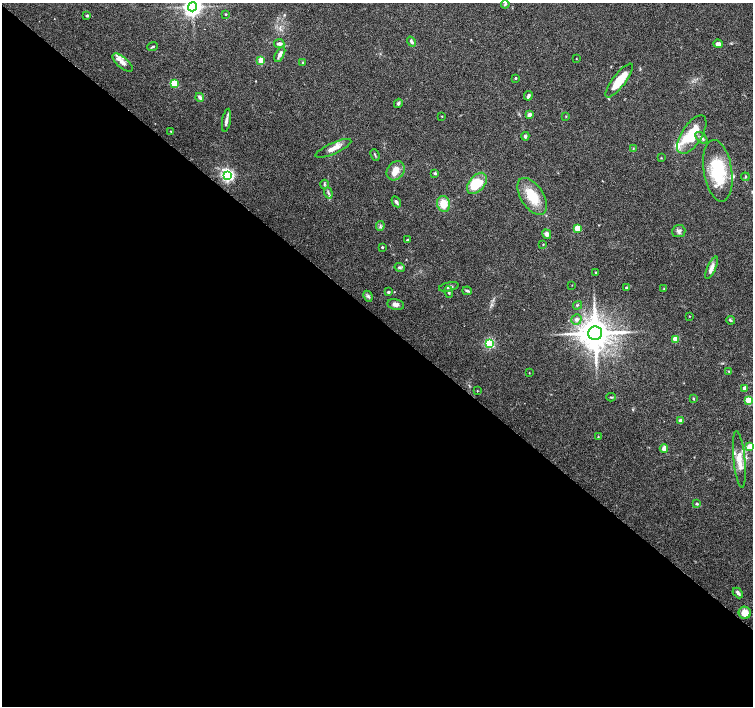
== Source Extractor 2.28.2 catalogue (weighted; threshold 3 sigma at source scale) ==
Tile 14 of 4 x 4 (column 2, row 4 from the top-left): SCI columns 1503-3004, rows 169-1576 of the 6018 x 6031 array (HDU 1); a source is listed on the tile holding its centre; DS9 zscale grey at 2 x 2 block average (1 PNG px = mean of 2 x 2 image px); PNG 755 x 708 px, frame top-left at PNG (2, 3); each listed source drawn as its Kron ellipse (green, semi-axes under 4 px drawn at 4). Shown black and unused: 55% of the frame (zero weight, under 3 of 6 exposures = <1% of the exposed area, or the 3 px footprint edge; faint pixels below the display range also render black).
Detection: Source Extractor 2.28.2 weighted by HDU 2 'WHT'; one run over the whole footprint, this tile lists its part. Background 0.0352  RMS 0.0021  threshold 0.00877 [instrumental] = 3 sigma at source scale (4.09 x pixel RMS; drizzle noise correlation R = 1.36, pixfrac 0.8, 0.0396/0.0396 arcsec/px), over >= 5 px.
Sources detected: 88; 1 inside a brighter object's white glare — neither listed nor drawn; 4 inside a brighter listed object's ellipse — not listed separately; the other 83 listed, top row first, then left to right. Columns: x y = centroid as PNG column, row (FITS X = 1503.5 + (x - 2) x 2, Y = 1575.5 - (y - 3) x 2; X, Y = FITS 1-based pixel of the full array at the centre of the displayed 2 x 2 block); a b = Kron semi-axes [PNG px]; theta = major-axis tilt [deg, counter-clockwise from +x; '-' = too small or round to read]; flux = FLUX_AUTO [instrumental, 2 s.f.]
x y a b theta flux
505 4 4 3 - 0.56
193 7 4 4 - 260
226 14 2 2 - 0.39
87 16 3 3 - 0.52
411 42 5 3 - 1
279 44 5 3 - 1.6
718 44 4 3 - 2
153 46 5 2 - 0.46
280 54 8 4 63 1.8
576 59 2 2 - 0.2
261 60 3 3 - 11
123 63 12 5 -40 2.6
303 63 3 2 - 0.33
515 78 2 2 - 0.67
619 81 21 6 52 11
174 83 3 3 - 18
528 96 5 3 - 1.3
200 97 4 3 - 1.3
398 103 5 3 - 0.84
529 114 3 3 - 2
442 116 3 2 - 0.23
566 116 2 2 - 0.24
226 120 12 4 80 1.8
170 131 3 2 - 0.23
692 135 22 10 57 17
525 136 4 3 - 0.81
701 138 7 3 -43 1.2
333 148 19 5 24 3.6
633 148 4 2 - 0.37
375 155 6 2 -66 0.49
661 158 3 2 - 0.27
396 171 10 8 54 4.6
718 171 31 14 -81 24
435 173 2 2 - 0.97
228 175 4 3 - 100
745 177 4 3 - 0.5
477 183 12 7 49 13
324 184 4 4 - 0.69
328 193 6 3 -71 0.9
532 196 21 11 -57 12
396 202 6 3 -59 1.1
444 204 8 6 -75 6.1
380 226 5 2 - 0.65
577 228 3 3 - 13
679 231 6 6 - 1.4
547 234 5 4 - 1.7
407 240 2 2 - 0.77
543 245 3 2 - 0.24
382 247 2 2 - 0.59
400 267 5 4 - 0.83
712 268 12 4 66 2.9
596 273 2 2 - 0.5
572 285 2 2 - 0.17
449 287 10 3 13 1
626 288 3 3 - 0.49
664 289 3 2 - 0.28
467 291 5 3 - 0.67
388 292 4 3 - 0.66
449 292 6 3 -78 0.79
368 296 5 4 - 0.93
396 304 8 5 -11 1.8
578 305 5 2 - 0.43
689 316 2 2 - 0.2
576 319 5 5 - 1.2
731 320 4 3 - 0.66
595 333 7 6 - 1200
675 339 3 3 - 10
489 343 3 3 - 49
729 371 3 2 - 0.39
529 373 3 2 - 0.18
745 388 3 2 - 3.6
477 391 2 2 - 0.2
611 397 5 2 - 0.45
693 398 3 2 - 0.4
748 400 3 3 - 11
681 421 3 3 - 2.6
598 437 2 2 - 0.29
750 447 3 3 - 8
664 449 4 4 - 2.6
739 459 28 6 -84 6
697 504 4 3 - 0.38
738 593 6 3 -47 1.1
745 613 6 6 - 5.4
Isophote crosses this tile's border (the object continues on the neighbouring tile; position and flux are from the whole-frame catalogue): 1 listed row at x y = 193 7